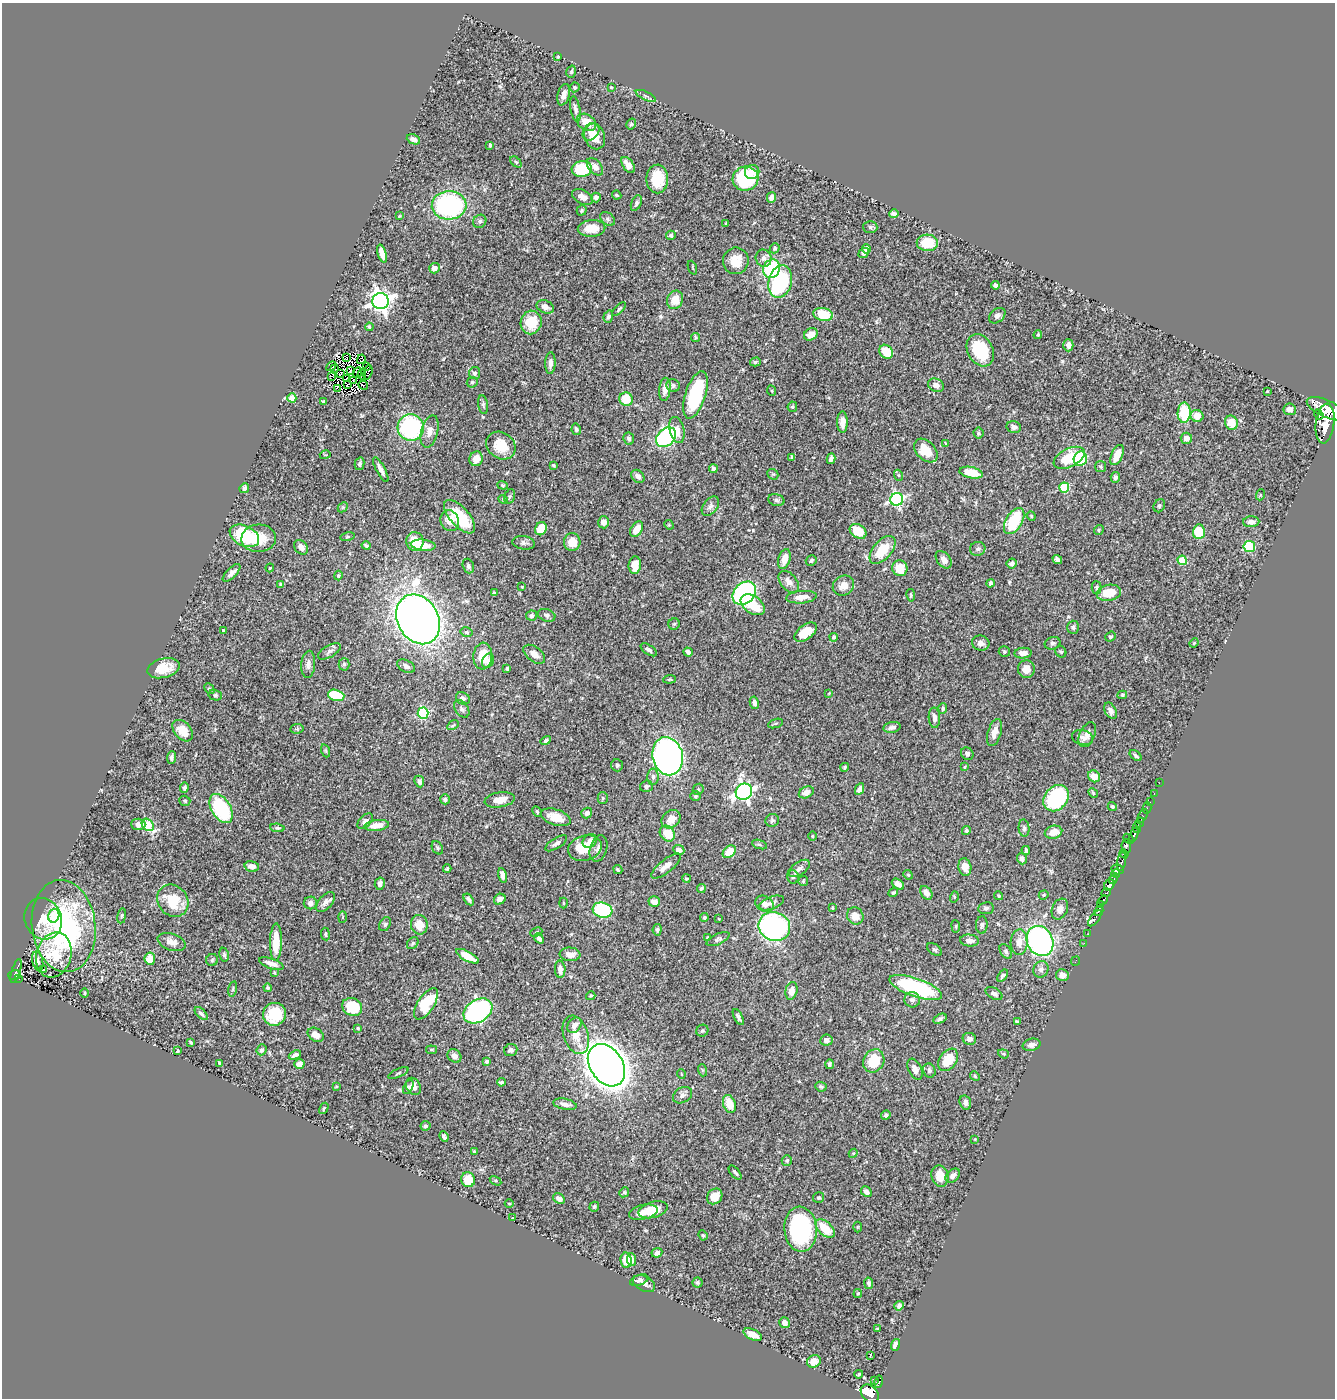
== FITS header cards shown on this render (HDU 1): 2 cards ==
NAXIS1  =                 1333
NAXIS2  =                 1396

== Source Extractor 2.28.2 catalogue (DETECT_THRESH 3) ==
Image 1333 x 1396 px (HDU 1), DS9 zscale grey, 1 PNG px = 1 image px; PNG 1337 x 1400 px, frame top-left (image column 1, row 1396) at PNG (2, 3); each listed source drawn as its Kron ellipse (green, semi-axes under 4 px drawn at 4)
Background 0.544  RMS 0.019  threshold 0.0575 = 3 sigma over >= 5 px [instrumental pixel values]
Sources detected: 498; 8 with non-positive FLUX_AUTO (blend fragments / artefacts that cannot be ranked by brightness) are neither listed nor drawn; the other 490 listed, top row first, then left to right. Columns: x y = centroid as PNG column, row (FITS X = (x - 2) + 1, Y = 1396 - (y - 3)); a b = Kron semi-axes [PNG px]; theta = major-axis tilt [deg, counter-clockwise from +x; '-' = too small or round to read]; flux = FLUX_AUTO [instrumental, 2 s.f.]
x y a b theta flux
558 57 3 2 - 1.2
571 72 6 4 74 2
575 87 5 4 - 2.1
611 87 3 2 - 0.99
564 95 11 6 75 7.9
646 96 11 2 -25 2
575 109 13 4 -80 4.9
587 122 10 7 -34 18
631 124 6 4 59 2.6
591 132 9 7 46 9.9
595 136 13 10 -68 19
413 139 7 4 -22 4.9
490 145 4 3 - 2.2
516 162 7 4 -44 1.8
628 165 9 5 -54 9.1
595 167 10 6 -49 9.1
582 169 10 8 6 61
752 172 7 7 - 9.7
657 179 14 11 -89 37
745 179 13 12 - 97
617 195 5 3 - 1.9
583 197 11 7 -29 7.8
771 197 5 4 - 6.2
596 198 5 5 - 5.3
636 203 8 5 66 2.9
449 205 17 14 3 190
582 210 5 4 - 2.2
894 214 5 4 - 4.5
399 216 3 3 - 1.1
607 219 8 6 -42 3.1
480 221 7 6 - 3.1
726 223 3 3 - 1.3
870 227 7 6 - 2.5
591 228 14 8 4 22
671 235 5 4 - 2.1
927 243 10 8 -3 38
775 248 5 4 - 2.1
866 249 4 4 - 5.6
864 253 6 4 39 5.5
382 254 9 4 -73 13
764 258 8 8 - 5.3
736 261 13 13 - 21
434 268 5 5 - 7.8
692 268 7 2 -69 1
772 269 9 8 - 93
780 282 16 11 75 130
995 285 4 4 - 2.8
675 300 9 8 - 19
380 301 8 8 - 850
545 307 9 6 -24 7.8
619 309 9 3 46 1.9
823 314 10 6 -10 38
997 316 9 6 39 4.1
608 317 6 4 70 3.4
531 322 12 10 79 34
369 327 4 4 - 2
811 334 7 5 33 10
1038 335 4 3 - 1.5
695 338 4 4 - 1.8
1068 345 6 5 - 6.2
980 350 17 12 -62 64
886 352 7 6 - 31
347 358 3 2 - 0.069
361 359 5 3 - 0.92
755 362 5 4 - 2.2
550 363 11 5 88 5.8
331 366 5 3 - 2.2
367 367 4 2 - 0.19
335 369 3 2 - 0.97
351 370 4 3 - 2
358 372 5 3 - 0.66
368 372 7 2 75 0.5
341 373 3 2 - 1.9
474 373 6 5 - 3.1
362 375 5 2 - 1.1
331 376 3 2 - 1.8
347 378 3 2 - 2.8
353 381 3 2 - 0.029
472 382 6 5 - 2
347 385 3 3 - 2.4
363 385 5 2 - 2
673 385 7 6 - 3.2
936 385 8 6 -23 6.5
338 389 3 2 - 1.9
665 389 12 5 84 9.3
772 391 5 3 - 1.4
1267 391 3 2 - 1.1
695 395 24 10 72 100
292 398 4 4 - 24
626 399 7 6 - 31
323 402 4 3 - 2.5
483 405 9 5 -81 2.8
792 407 5 4 - 1.8
1290 409 6 6 - 6.4
1327 409 21 8 -24 2300
1184 413 10 6 88 58
1319 415 5 3 - 180
1197 416 6 6 - 15
842 422 10 5 -90 8.7
1231 423 7 6 - 21
1325 423 20 9 83 2700
1014 427 7 5 -12 4.4
411 428 13 13 - 150
576 429 6 4 -78 3
677 430 13 7 -76 11
430 431 16 8 75 12
978 433 5 5 - 2.2
666 437 11 8 43 190
1186 438 6 5 - 6.5
629 439 6 5 - 2.8
946 443 4 3 - 1.4
501 445 15 13 -37 26
926 450 14 9 -45 29
325 455 5 3 - 1
1117 455 11 5 65 17
792 457 4 4 - 2.8
1069 458 17 9 27 52
476 459 7 6 - 13
831 459 5 4 - 4.5
1080 459 7 6 - 56
360 464 6 4 76 2.7
554 465 3 3 - 1.6
1100 467 5 5 - 2.1
381 469 14 4 -61 7.1
713 469 4 3 - 3.7
971 473 12 5 -11 29
773 474 6 5 - 2
898 475 5 3 - 1.2
638 476 7 5 -46 5.7
1115 477 5 4 - 3.3
503 485 5 4 - 1.6
244 488 5 4 - 3.4
1064 488 5 5 - 63
1260 495 5 3 - 1.3
510 496 7 5 72 2.5
503 499 4 4 - 1.4
897 499 6 6 - 240
776 500 8 6 -14 3.4
710 506 11 7 51 4.9
1159 506 7 5 60 2.4
343 507 6 4 44 1.8
1031 516 5 4 - 1.4
459 517 21 9 -48 56
450 521 10 9 - 14
1014 521 14 8 59 73
604 522 6 5 - 8.3
1251 522 8 5 3 7.1
669 525 5 4 - 1.3
541 529 7 5 67 27
637 529 8 5 56 15
1099 530 5 4 - 1.7
858 531 9 6 -33 34
1199 532 7 6 - 43
244 536 16 10 -27 77
347 537 7 4 13 1.8
259 538 17 14 3 31
415 541 9 8 - 25
572 542 9 8 - 19
524 543 11 6 -8 4.1
366 545 4 3 - 2.4
423 545 12 5 -6 21
301 547 8 6 -50 7.7
1249 547 6 5 - 85
978 549 8 7 - 3.4
882 550 16 9 49 38
784 559 10 6 73 15
1057 559 5 4 - 4.1
811 560 6 5 - 2.7
944 560 10 6 -52 8
1182 560 5 4 - 39
1012 563 5 5 - 4.6
635 565 9 6 84 16
468 566 7 5 -71 2.9
270 568 4 3 - 1.4
900 568 8 7 - 25
232 573 11 5 45 6.9
338 576 5 4 - 1.9
789 582 12 8 -49 8.3
990 583 4 3 - 3.4
281 584 4 3 - 2.3
843 586 11 9 33 12
522 587 3 2 - 1.2
1096 587 6 5 - 2.1
494 593 4 3 - 3.2
744 593 13 10 43 240
1109 593 12 8 11 29
911 595 6 4 -80 1.7
801 597 15 6 5 13
753 605 13 8 -35 29
547 615 9 6 -17 4
532 616 5 5 - 3.2
418 619 26 20 -60 1400
674 624 5 5 - 2.3
1073 627 6 6 - 3
224 631 4 3 - 4.6
466 632 6 4 -14 1.9
806 632 13 7 37 25
834 637 4 4 - 2.8
1110 637 5 4 - 2.2
981 643 9 7 -19 6.6
1052 643 8 6 18 3.6
1194 643 5 4 - 1.2
649 650 9 4 -34 3.1
329 651 13 6 30 4.8
688 652 5 4 - 4.3
1004 652 6 5 - 2.1
1061 652 6 5 - 2.1
1023 653 8 5 5 9.4
534 654 12 7 -37 11
483 656 13 9 87 27
488 661 7 5 63 6.8
308 664 14 7 85 6.5
344 664 6 5 - 2.3
406 666 9 6 -29 5.6
163 668 16 9 14 22
507 668 3 3 - 2.3
1026 669 9 8 - 12
669 679 6 4 7 1.7
209 689 6 4 -44 2.3
829 693 4 3 - 0.88
215 695 7 5 -14 2.4
336 695 8 5 -16 56
1122 695 5 4 - 1.7
463 698 7 6 - 3.4
754 703 6 4 -78 5.1
943 708 5 4 - 2.4
462 709 10 6 -55 3.7
1111 711 9 5 -62 4.8
423 713 5 5 - 130
934 718 10 5 -88 6.6
775 723 8 3 19 1.8
453 725 6 4 30 1.8
892 727 9 5 9 4.9
297 729 7 4 7 1.9
183 731 12 8 -49 20
994 732 14 6 74 11
1087 735 13 7 66 8
1082 737 11 7 -16 5.8
546 740 5 4 - 3.7
326 751 7 4 -71 2
967 754 6 6 - 3.8
668 756 19 15 -77 840
1136 756 7 3 -40 2.4
171 757 6 4 84 3.3
617 765 6 6 - 2.9
845 767 4 4 - 1.9
965 767 4 2 - 1
1094 776 6 5 - 14
653 777 8 6 -90 4.8
419 781 6 5 - 4.6
1159 783 2 2 - 5.3
646 786 6 5 - 3.9
184 788 5 3 - 2.9
698 789 6 5 - 1.9
859 789 6 4 65 7.5
744 792 8 8 - 500
806 792 8 5 27 7.9
1093 793 5 4 - 1.5
1154 793 3 2 - 11
696 796 5 4 - 1.9
603 798 5 5 - 2.1
1056 798 14 11 49 130
445 799 5 5 - 2.6
500 800 15 7 10 14
185 801 6 5 - 2
1150 802 2 2 - 4.5
1112 807 5 4 - 1.6
221 808 16 9 -59 120
1147 808 5 2 - 11
537 812 6 4 -62 2
587 813 5 5 - 4.6
1143 816 7 3 61 45
556 817 15 8 -18 20
671 819 10 8 43 13
772 820 7 6 - 2.6
365 821 9 5 44 4.7
1140 822 5 3 - 120
138 824 7 5 -4 9.7
148 825 7 5 -48 68
377 825 12 5 8 15
277 828 7 4 -6 2.3
1024 828 8 5 -84 2.9
1137 828 5 4 - 210
966 830 4 4 - 2.3
1053 832 9 6 15 15
667 833 8 7 - 26
1134 834 7 3 70 220
812 836 5 3 - 1.3
1128 839 6 3 -43 49
590 841 8 6 44 6.7
556 843 12 5 31 4.4
759 844 8 3 -19 1.9
1126 846 7 4 -86 77
437 848 7 5 -58 2.4
585 848 17 12 16 31
599 848 13 8 73 8
679 850 6 4 -25 6.5
1026 850 4 3 - 2.3
729 852 7 5 42 27
1124 854 4 3 - 170
1022 859 6 5 - 4.2
1122 862 9 4 80 160
252 866 7 5 -12 8
666 866 18 6 39 11
965 867 9 6 -78 12
799 868 12 6 35 6.3
447 869 4 3 - 1.5
618 869 5 4 - 1.7
1117 869 6 5 - 190
1116 874 4 3 - 59
503 875 7 4 -76 7.9
908 875 5 4 - 1.6
793 877 7 6 - 2.6
686 879 4 3 - 1.5
1113 879 4 3 - 160
803 881 5 5 - 1.6
380 884 6 5 - 4.8
898 884 7 4 -37 6.5
1109 885 6 5 - 470
701 889 4 3 - 2.1
893 893 5 4 - 2
926 893 7 5 -54 7.6
1106 893 5 3 - 150
1044 895 5 4 - 1.5
998 896 4 4 - 1.4
954 897 6 3 73 1.4
469 899 6 3 -56 3
500 899 6 5 - 7.8
1103 900 5 3 - 240
173 901 17 14 -52 44
325 902 12 6 49 6.8
654 902 6 5 - 8.7
310 903 6 6 - 5.7
563 903 5 3 - 1.2
771 903 13 6 20 6.2
764 904 9 7 -29 9.1
1101 904 4 3 - 97
832 908 3 2 - 1.3
986 908 8 6 9 3.2
1060 909 11 7 66 8.4
603 910 10 7 -15 110
1099 911 5 3 - 130
54 916 7 5 73 30
122 916 7 4 82 1.8
855 916 9 8 - 12
343 917 6 4 88 1.3
704 917 4 4 - 2.1
1095 918 9 4 52 65
43 919 21 18 -64 30
719 919 3 2 - 0.67
385 924 7 5 57 2.5
419 925 9 8 - 20
982 925 9 6 87 3.4
64 926 46 32 -83 250
774 926 16 14 -19 230
956 926 6 3 -83 1.3
657 930 6 4 83 2.1
536 932 6 4 23 1.8
325 934 6 4 -83 2.1
1088 934 2 2 - 6.4
708 937 3 3 - 2.2
539 938 5 4 - 4.1
718 939 12 5 25 3.3
969 940 9 6 -5 7.4
1040 941 16 12 -61 280
172 942 14 8 -19 9.1
276 942 19 6 89 33
1019 942 12 8 87 13
413 943 6 5 - 2.2
1084 943 2 2 - 5.4
935 950 8 5 -35 2.2
1006 952 8 5 -56 2.8
570 954 10 7 -5 10
54 955 23 17 73 48
224 955 7 4 -80 2.3
467 956 12 5 -28 26
150 959 6 5 - 20
212 960 6 6 - 2.1
38 961 10 5 -75 4.4
1075 961 5 2 - 4.8
271 964 13 5 -19 8.7
560 969 8 5 -88 7.6
1041 969 8 7 - 5.4
43 970 3 2 - 0.91
16 971 12 3 72 89
274 973 3 3 - 1.6
14 975 6 5 - 68
1062 975 6 6 - 8
1003 976 7 4 54 2.7
19 979 3 2 - 14
916 987 28 9 -19 150
268 988 4 4 - 1.9
233 989 8 3 78 1.5
791 991 9 6 77 11
85 993 5 3 - 1.3
994 993 9 5 -30 4
591 996 5 3 - 1.2
912 1000 8 7 - 5.8
426 1004 18 8 57 68
352 1007 10 8 -28 51
478 1011 15 11 32 230
201 1014 8 4 -45 3.2
274 1014 12 11 - 42
738 1017 9 4 -62 3.6
940 1019 7 4 26 3.2
1017 1021 4 3 - 1.8
574 1025 8 6 52 8.6
358 1028 3 3 - 1.6
702 1031 6 5 - 2.6
316 1035 9 6 -36 8.9
576 1035 20 12 -71 23
969 1039 7 6 - 5.9
826 1040 6 5 - 4.5
191 1042 4 2 - 1.3
1032 1045 9 6 13 5.7
262 1050 5 5 - 2.9
432 1050 5 3 - 1.6
511 1050 7 6 - 4.1
178 1051 3 3 - 1.1
1003 1054 5 4 - 1.7
295 1055 6 4 23 4.4
454 1056 7 6 - 6.7
948 1060 12 8 54 35
487 1061 4 4 - 3.2
874 1061 12 10 60 41
219 1063 3 3 - 1.2
299 1064 5 5 - 7.1
829 1064 5 4 - 2.2
606 1065 23 16 -56 2400
915 1069 11 6 -64 8.3
702 1070 6 4 -72 1.6
929 1070 7 6 - 3.6
398 1073 11 3 24 2.1
681 1074 5 3 - 0.93
975 1076 5 4 - 1.4
501 1082 4 3 - 2.4
413 1086 9 7 -58 8.5
336 1087 4 2 - 1
408 1087 7 4 64 3
821 1087 6 4 -25 2.4
682 1095 10 7 30 5
965 1102 7 5 -73 6
565 1104 12 5 -11 6.7
729 1104 9 6 -69 22
324 1108 6 4 61 1.9
886 1115 5 4 - 2.7
426 1126 5 5 - 2.7
444 1137 5 4 - 2.9
975 1139 4 3 - 0.86
474 1151 4 3 - 1.9
853 1153 5 4 - 1.5
787 1160 5 5 - 2.4
735 1173 8 3 -49 2.3
940 1176 11 8 -74 18
953 1176 8 5 41 5
468 1180 7 7 - 32
496 1181 6 4 -31 1.7
624 1192 5 4 - 1.8
866 1192 6 4 -49 5.2
715 1196 8 7 - 13
819 1197 5 5 - 2
559 1199 6 5 - 6.2
509 1204 4 3 - 1.1
594 1207 5 4 - 2.1
653 1210 15 8 16 27
643 1212 14 7 13 9.4
512 1218 2 2 - 1.2
857 1227 5 3 - 1.3
825 1228 11 6 -43 31
801 1229 22 16 -85 180
703 1235 5 4 - 1.7
657 1253 5 4 - 4.8
626 1260 7 5 -81 21
632 1260 6 4 -85 7.3
639 1280 9 5 20 3.9
697 1282 5 5 - 2.2
869 1283 6 4 -79 2.4
644 1284 12 7 -26 7.5
858 1293 4 3 - 1.4
899 1306 5 4 - 4.6
785 1323 5 5 - 6.2
877 1329 3 2 - 1.3
753 1335 10 5 -25 11
895 1345 6 4 72 6.2
870 1355 3 2 - 0.74
814 1361 7 6 - 13
859 1374 4 3 - 1.6
874 1381 2 2 - 10
879 1382 6 3 79 85
870 1393 10 7 -44 3600
At the frame edge (FLAGS 8, measured only in part): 1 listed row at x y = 870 1393
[8 non-positive-flux detections neither listed nor drawn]